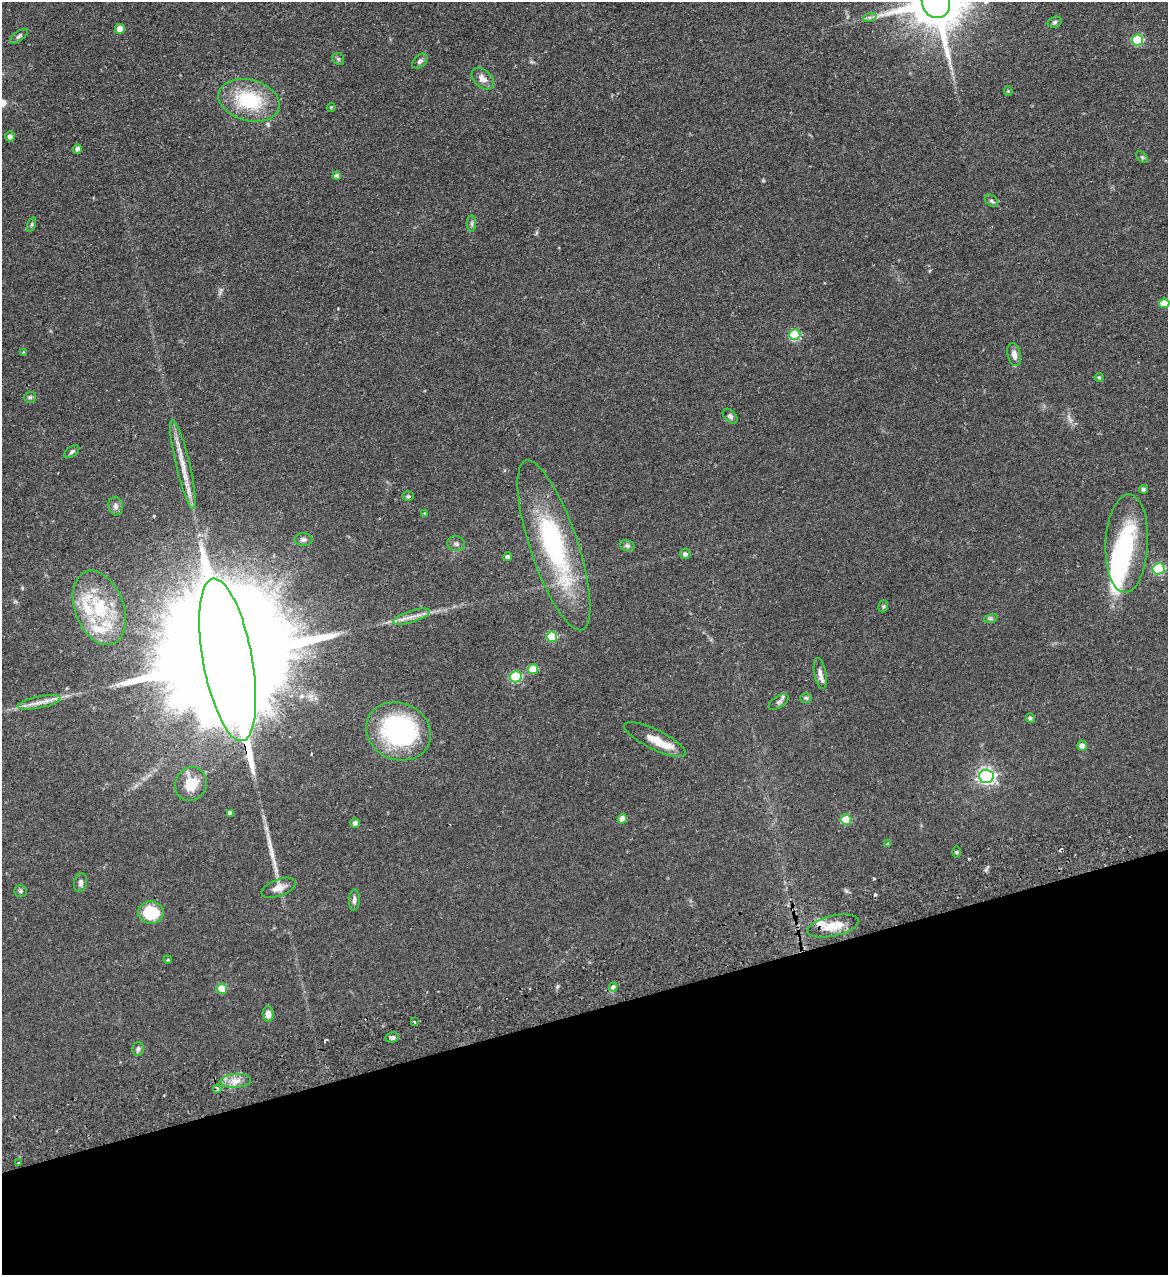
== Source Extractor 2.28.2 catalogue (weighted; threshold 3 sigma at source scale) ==
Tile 14 of 4 x 4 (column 2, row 4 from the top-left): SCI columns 1330-2495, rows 57-1329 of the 5107 x 5203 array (HDU 1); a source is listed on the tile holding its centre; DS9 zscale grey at full resolution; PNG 1170 x 1277 px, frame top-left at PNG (2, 2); each listed source drawn as its Kron ellipse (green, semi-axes under 4 px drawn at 4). Shown black and unused: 21% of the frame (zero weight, under 2 of 3 exposures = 3% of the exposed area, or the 3 px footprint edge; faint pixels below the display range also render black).
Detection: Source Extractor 2.28.2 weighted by HDU 2 'WHT'; one run over the whole footprint, this tile lists its part. Background 0.0555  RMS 0.005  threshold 0.0226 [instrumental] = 3 sigma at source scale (4.5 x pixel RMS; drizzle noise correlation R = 1.50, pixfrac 1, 0.05/0.05 arcsec/px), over >= 5 px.
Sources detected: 94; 1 too faint to see at this stretch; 3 inside a brighter object's white glare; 3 cosmic-ray / hot-pixel residue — neither listed nor drawn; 7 inside a brighter listed object's ellipse — not listed separately; the other 80 listed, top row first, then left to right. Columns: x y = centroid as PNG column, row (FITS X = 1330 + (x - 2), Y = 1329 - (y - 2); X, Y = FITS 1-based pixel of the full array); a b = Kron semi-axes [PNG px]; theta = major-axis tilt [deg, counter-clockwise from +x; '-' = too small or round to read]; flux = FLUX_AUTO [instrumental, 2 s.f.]
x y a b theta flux
936 2 16 14 -74 3200
870 17 7 4 18 1
1055 22 7 5 17 1
120 29 5 5 - 6.8
19 36 10 5 37 1.2
1137 40 6 5 - 27
338 59 6 5 - 0.87
420 61 9 6 43 1.3
483 79 13 8 -43 3.5
1008 91 4 4 - 0.45
249 100 31 20 -14 30
331 107 4 4 - 0.49
10 136 5 5 - 1.6
77 149 5 4 - 1.4
1142 157 7 4 -44 0.77
337 176 4 4 - 2.3
991 201 7 5 -39 1
32 224 7 3 71 0.61
472 224 8 4 90 1.1
1164 303 5 4 - 5.9
795 335 5 5 - 32
23 352 4 3 - 0.46
1014 354 12 6 -77 2.8
1099 377 4 4 - 0.53
30 397 6 5 - 0.85
730 416 9 6 -46 1.3
72 452 8 5 37 1
183 464 46 7 -76 9.3
1144 489 4 4 - 1.6
408 496 5 5 - 0.82
116 506 9 7 -76 1.8
425 513 4 3 - 0.55
303 540 9 6 -1 1.4
1127 543 49 21 87 35
456 544 9 7 -17 1.5
554 545 89 24 -71 71
627 545 8 5 -16 1
685 554 5 5 - 1.4
508 557 4 4 - 1.4
1159 569 6 5 - 41
883 606 6 4 71 0.73
99 608 38 24 -69 30
412 617 19 6 18 3.8
991 618 7 4 18 0.89
552 637 5 5 - 21
228 660 82 24 -80 42000
533 669 5 5 - 11
820 674 16 6 -80 2.7
516 677 6 5 - 30
806 698 6 5 - 0.81
39 702 22 6 11 4.2
779 702 11 5 33 1.4
1030 718 4 4 - 1
398 731 33 28 -24 73
655 740 34 10 -26 8
1082 746 5 5 - 2.7
986 776 7 6 - 140
191 784 17 15 65 11
230 813 4 4 - 1.9
622 819 5 4 - 5.4
846 820 5 5 - 19
355 823 4 4 - 2.2
888 844 3 3 - 0.67
957 852 5 3 - 0.59
81 882 9 6 78 1.7
278 888 18 8 20 4.8
20 891 6 5 - 0.89
354 900 10 5 87 1.7
151 913 13 11 -4 17
833 926 26 10 13 9
168 960 4 3 - 0.42
613 987 4 4 - 4.5
222 989 5 5 - 13
268 1014 7 5 -84 3.1
414 1022 3 3 - 0.93
392 1037 6 5 - 1.3
138 1049 7 6 - 1.3
236 1081 15 7 4 4
217 1089 4 3 - 2.9
18 1163 4 2 - 0.42
Overlapping masked pixels (flux is a lower limit): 2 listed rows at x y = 228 660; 217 1089
Isophote crosses this tile's border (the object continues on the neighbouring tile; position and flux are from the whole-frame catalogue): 1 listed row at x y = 936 2